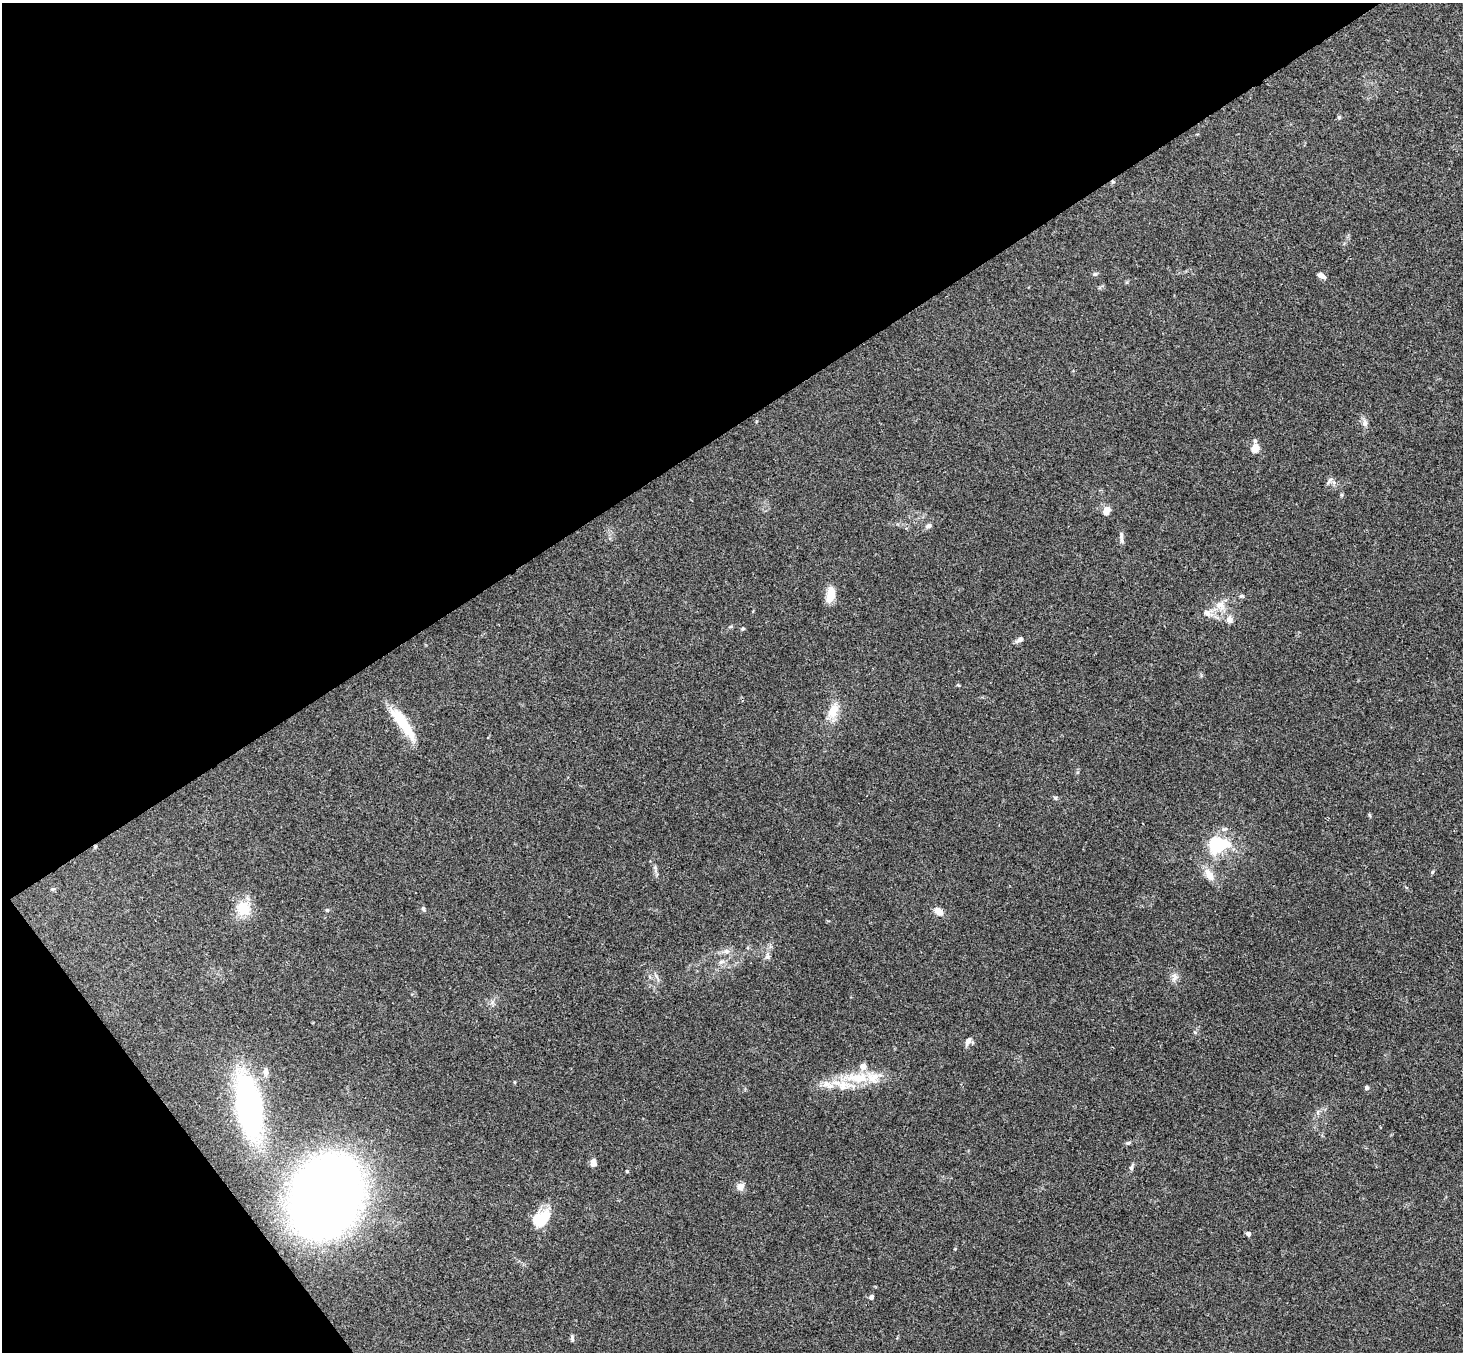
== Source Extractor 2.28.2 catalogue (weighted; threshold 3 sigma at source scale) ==
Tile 5 of 4 x 4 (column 1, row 2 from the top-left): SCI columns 54-1514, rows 3033-4382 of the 5946 x 5927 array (HDU 1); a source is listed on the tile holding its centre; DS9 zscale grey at full resolution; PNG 1465 x 1354 px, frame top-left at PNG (2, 3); no overlay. Shown black and unused: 36% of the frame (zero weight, under 3 of 4 exposures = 6% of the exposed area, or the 3 px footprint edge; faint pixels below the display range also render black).
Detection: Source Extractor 2.28.2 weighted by HDU 2 'WHT'; one run over the whole footprint, this tile lists its part. Background 0.208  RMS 0.0083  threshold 0.0373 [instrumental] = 3 sigma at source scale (4.5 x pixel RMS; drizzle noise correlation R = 1.50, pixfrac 1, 0.05/0.05 arcsec/px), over >= 5 px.
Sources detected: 56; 1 inside a brighter object's white glare — not listed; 3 inside a brighter listed object's ellipse — not listed separately; the other 52 listed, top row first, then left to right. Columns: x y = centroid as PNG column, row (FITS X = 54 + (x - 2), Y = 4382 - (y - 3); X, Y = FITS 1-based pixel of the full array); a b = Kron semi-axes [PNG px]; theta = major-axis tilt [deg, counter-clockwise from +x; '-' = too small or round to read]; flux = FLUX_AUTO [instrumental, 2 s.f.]
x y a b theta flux
1339 117 6 4 -70 1.2
1113 182 5 3 - 0.92
1095 274 5 5 - 1.4
1321 275 8 5 -28 4.5
1365 423 10 7 -87 3.4
1255 441 5 4 - 1.5
1255 448 5 5 - 27
1329 481 12 3 62 1.6
1341 495 5 4 - 1.1
1106 511 9 7 68 7.9
929 526 7 6 - 2.3
1121 535 12 5 -90 2.7
830 595 18 9 80 12
1242 596 6 5 - 1.3
1220 605 13 11 2 9
1206 613 9 7 -40 3.9
1229 620 10 8 -66 4.6
743 629 5 4 - 1.2
1019 640 11 6 33 3.1
958 685 5 4 - 0.88
833 711 18 11 62 13
403 723 44 10 -54 31
1055 798 6 4 -46 1.3
1217 846 8 6 15 160
95 847 5 4 - 0.95
655 867 6 5 - 1.5
1432 872 5 3 - 0.97
1209 875 20 9 -59 8.5
243 908 15 14 - 20
423 909 8 4 -60 1.4
327 910 5 4 - 1
938 911 10 7 -42 7.2
726 951 8 6 2 3.2
767 957 8 6 -54 2.2
721 962 9 6 19 2.7
1175 977 11 8 71 4
968 1041 12 6 65 3.4
266 1071 12 7 -84 3.9
859 1078 29 15 0 27
826 1084 13 9 3 7.4
1366 1088 5 5 - 1.9
249 1107 50 20 -81 240
1128 1143 6 4 18 1.2
593 1162 10 7 -74 4.1
1131 1167 10 5 65 2.2
627 1171 4 3 - 1
740 1186 10 9 - 4.6
326 1196 41 31 16 770
541 1218 22 16 33 23
1248 1234 5 5 - 2.8
871 1297 6 5 - 2.2
572 1339 10 4 -79 1.6
Overlapping masked pixels (flux is a lower limit): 2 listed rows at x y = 1113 182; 95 847
Unlisted compact peaks at least as high as the median listed source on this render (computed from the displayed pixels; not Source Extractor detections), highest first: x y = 1195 1032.